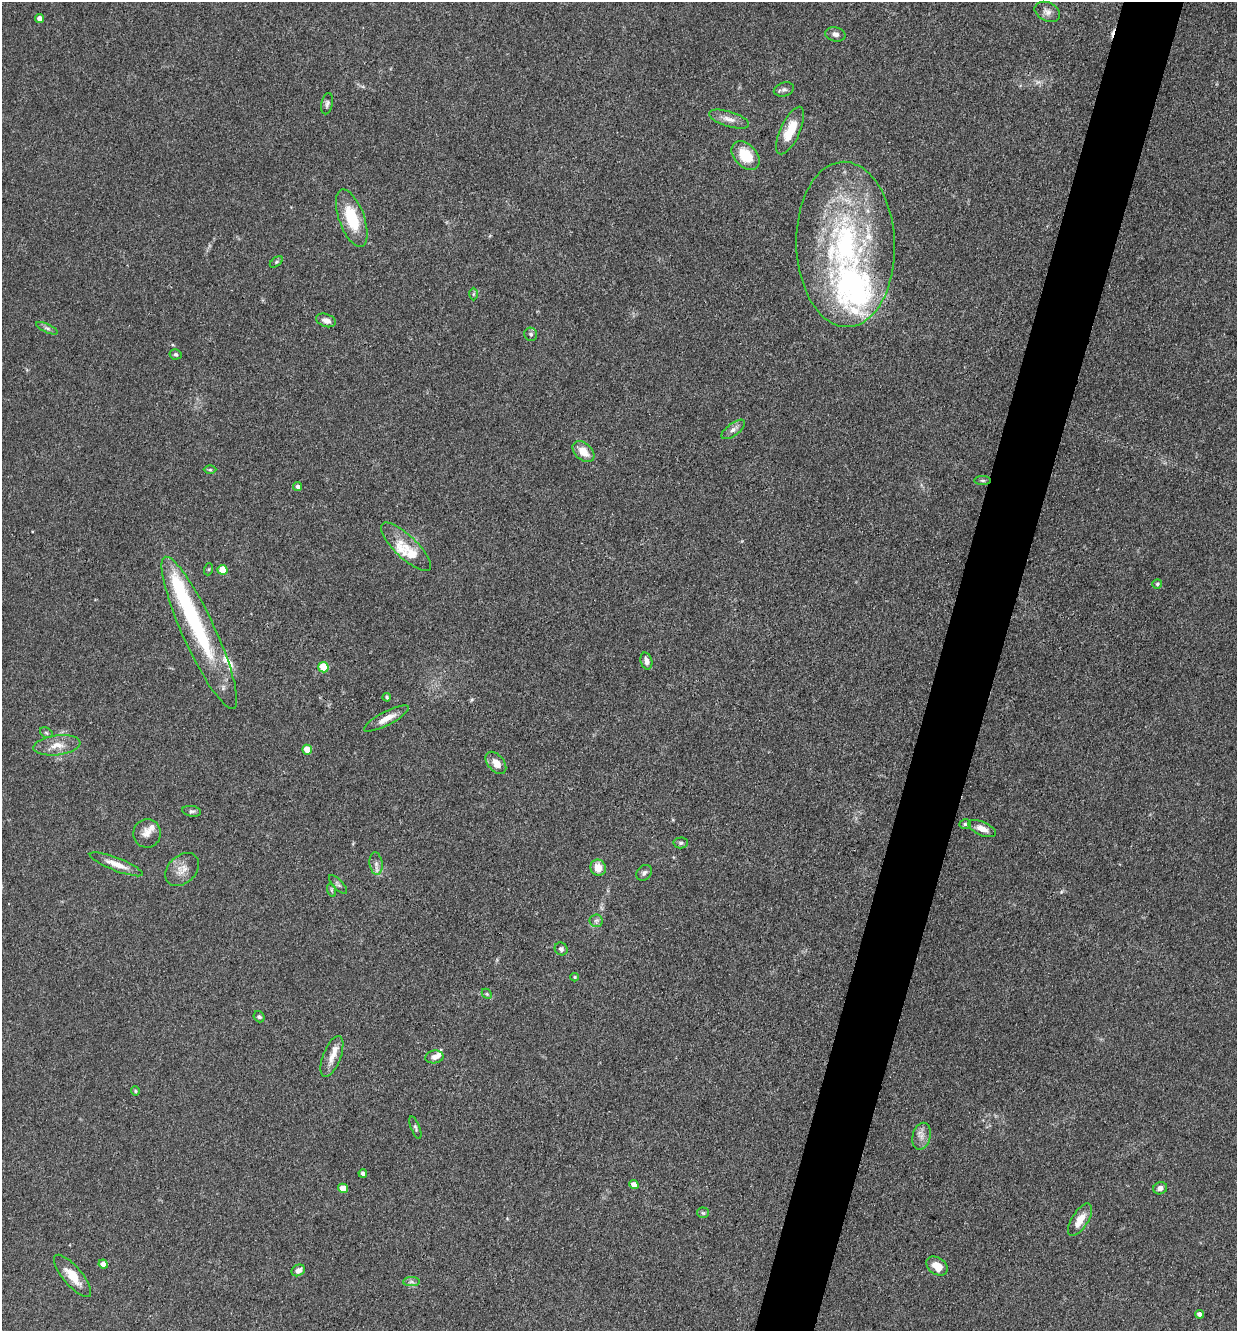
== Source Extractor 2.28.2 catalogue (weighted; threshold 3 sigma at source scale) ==
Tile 10 of 4 x 4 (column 2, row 3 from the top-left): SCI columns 1497-2731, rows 1331-2659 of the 5334 x 5318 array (HDU 1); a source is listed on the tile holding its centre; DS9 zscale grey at full resolution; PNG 1239 x 1333 px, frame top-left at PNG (2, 2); each listed source drawn as its Kron ellipse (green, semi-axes under 4 px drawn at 4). Shown black and unused: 5% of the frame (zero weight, under 3 of 4 exposures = <1% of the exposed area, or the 3 px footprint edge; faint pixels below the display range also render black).
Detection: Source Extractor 2.28.2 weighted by HDU 2 'WHT'; one run over the whole footprint, this tile lists its part. Background 0.141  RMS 0.0069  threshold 0.0308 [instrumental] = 3 sigma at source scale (4.5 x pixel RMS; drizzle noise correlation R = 1.50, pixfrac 1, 0.05/0.05 arcsec/px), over >= 5 px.
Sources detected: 80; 2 inside a brighter object's white glare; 1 cosmic-ray / hot-pixel residue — neither listed nor drawn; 9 inside a brighter listed object's ellipse — not listed separately; the other 68 listed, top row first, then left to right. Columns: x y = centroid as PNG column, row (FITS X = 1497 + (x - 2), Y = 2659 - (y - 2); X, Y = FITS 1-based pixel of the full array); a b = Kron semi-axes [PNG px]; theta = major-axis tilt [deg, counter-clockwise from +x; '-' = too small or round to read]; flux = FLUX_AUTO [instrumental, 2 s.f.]
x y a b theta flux
1047 12 13 9 -26 3.8
40 18 4 4 - 4.6
835 34 10 7 -12 3
784 89 10 6 16 2.3
327 104 11 5 79 1.9
729 119 21 7 -17 5.6
790 131 26 10 66 17
745 155 16 11 -47 19
352 218 30 12 -70 26
845 244 82 49 -88 170
276 262 7 4 36 0.99
473 294 6 4 89 0.96
326 320 10 6 -19 3.9
47 328 12 4 -25 1.8
531 334 7 6 - 1.8
176 354 6 5 - 1.2
733 429 14 6 37 3.2
583 452 12 8 -43 9.1
210 470 6 4 0 0.91
982 480 8 4 0 1.3
298 487 4 4 - 1.7
406 547 33 11 -44 13
209 569 6 4 71 0.88
222 570 5 5 - 13
1157 584 5 5 - 1.2
199 633 83 16 -65 66
646 661 9 5 -74 3.6
323 667 5 5 - 22
387 697 4 4 - 1
386 719 25 6 28 6.7
46 733 7 4 -31 1.1
57 745 23 10 7 8.6
307 750 5 4 - 10
496 763 13 8 -50 6.8
192 811 9 5 -9 1.7
965 824 5 4 - 1.1
982 829 15 6 -24 5.8
147 833 14 13 - 5.7
681 843 7 5 1 1.5
116 864 28 6 -21 8.7
376 864 11 6 -82 3.3
598 868 8 7 - 7.4
182 869 19 13 44 7.8
644 873 9 7 44 2.1
338 884 12 5 -47 1.5
331 890 7 4 -71 1
596 921 6 6 - 1.8
561 949 7 6 - 1.8
574 977 4 4 - 0.73
487 994 6 4 -45 1
259 1017 6 5 - 1.2
332 1056 22 9 69 7.1
434 1057 9 6 9 3.3
135 1091 4 4 - 0.74
415 1128 12 4 -69 1.6
921 1136 14 9 75 4.7
363 1173 4 4 - 2.1
634 1185 5 4 - 4.7
343 1188 5 4 - 9.1
1160 1188 7 6 - 3.2
703 1213 6 5 - 1.1
1080 1220 18 8 58 9
103 1264 4 4 - 5.1
937 1266 11 8 -34 8.6
298 1270 7 5 29 3.7
73 1276 26 9 -50 13
411 1282 8 4 0 1.8
1199 1314 4 4 - 3